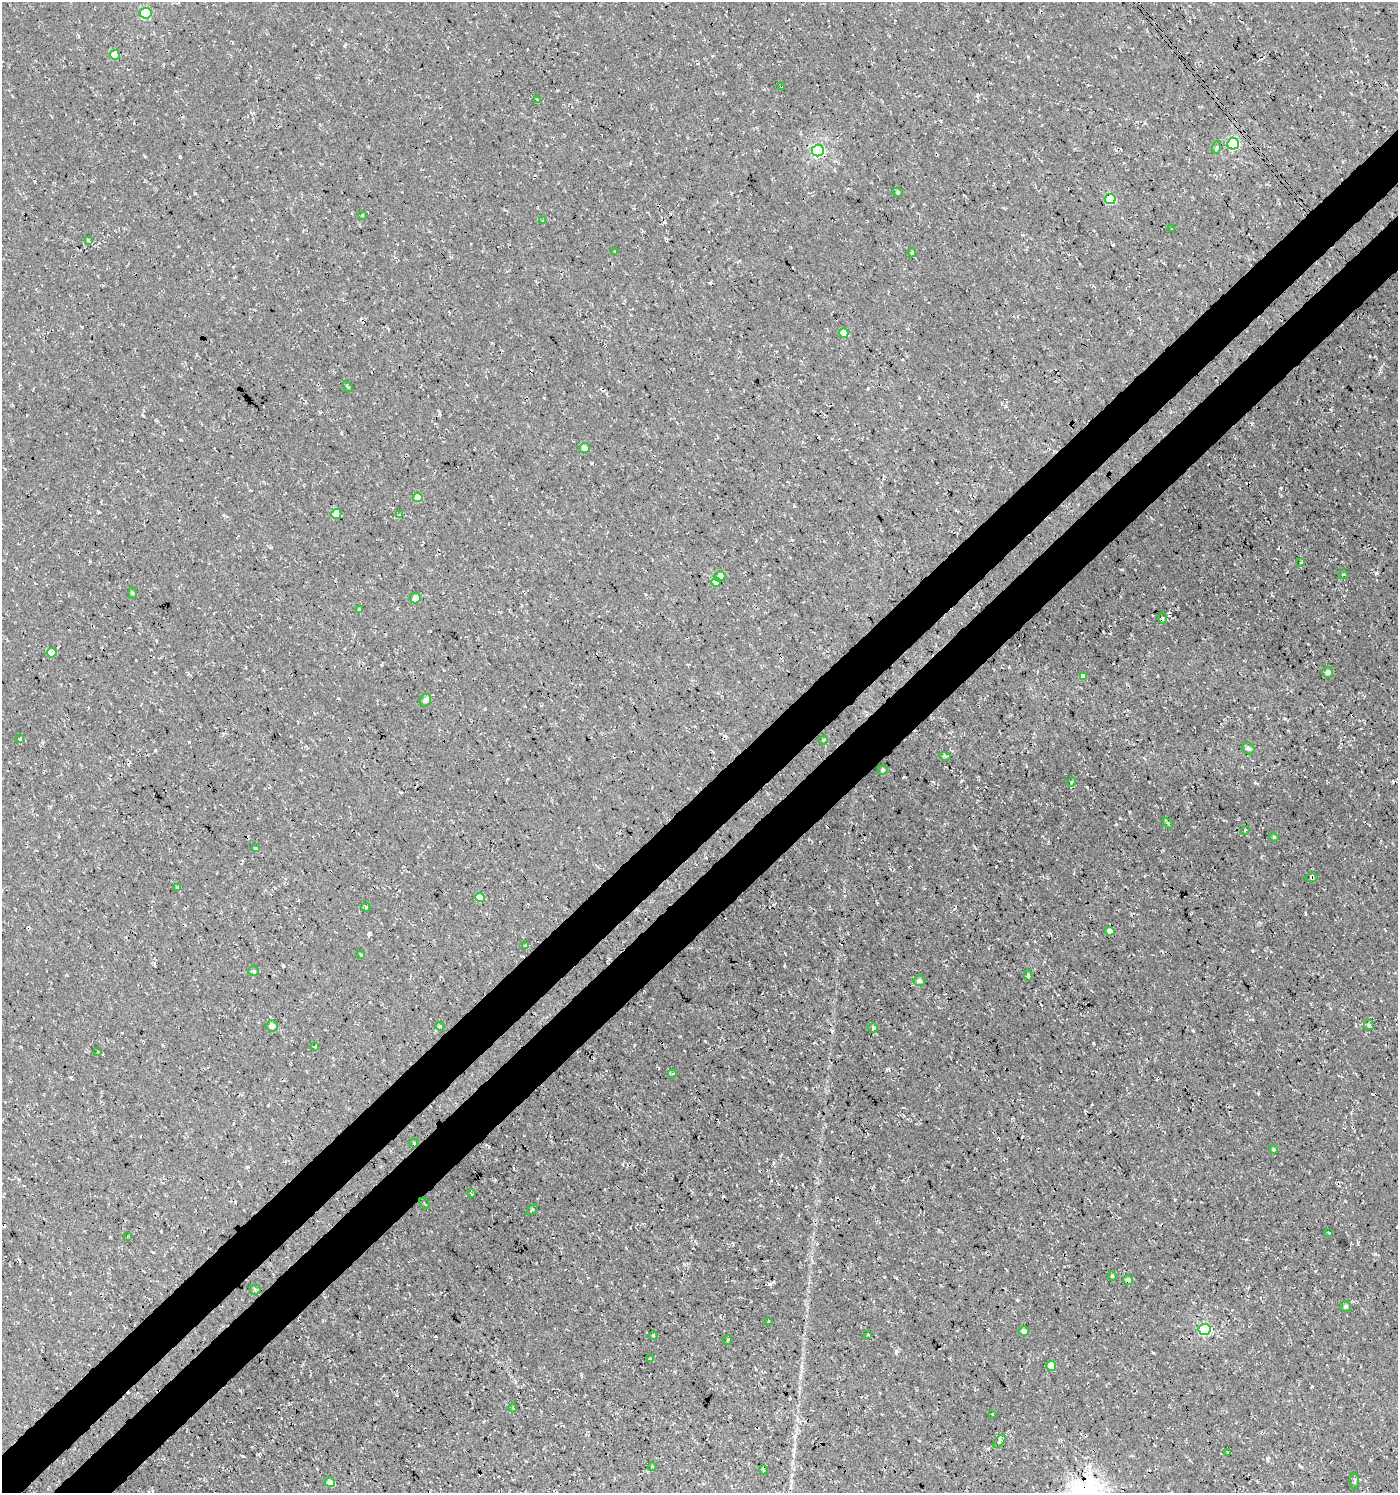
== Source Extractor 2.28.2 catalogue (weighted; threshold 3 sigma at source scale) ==
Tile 7 of 4 x 4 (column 3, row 2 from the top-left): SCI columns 2982-4377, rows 3036-4526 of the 6024 x 6064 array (HDU 1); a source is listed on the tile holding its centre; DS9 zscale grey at full resolution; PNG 1400 x 1495 px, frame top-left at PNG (2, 2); each listed source drawn as its Kron ellipse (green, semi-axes under 4 px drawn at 4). Shown black and unused: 7% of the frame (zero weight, under 3 of 4 exposures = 5% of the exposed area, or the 3 px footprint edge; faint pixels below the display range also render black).
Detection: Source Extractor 2.28.2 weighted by HDU 2 'WHT'; one run over the whole footprint, this tile lists its part. Background 5.99e-04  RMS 0.0029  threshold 0.0132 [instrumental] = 3 sigma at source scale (4.5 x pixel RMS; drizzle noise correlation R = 1.50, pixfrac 1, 0.0396/0.0396 arcsec/px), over >= 5 px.
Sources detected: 96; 9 cosmic-ray / hot-pixel residue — neither listed nor drawn; the other 87 listed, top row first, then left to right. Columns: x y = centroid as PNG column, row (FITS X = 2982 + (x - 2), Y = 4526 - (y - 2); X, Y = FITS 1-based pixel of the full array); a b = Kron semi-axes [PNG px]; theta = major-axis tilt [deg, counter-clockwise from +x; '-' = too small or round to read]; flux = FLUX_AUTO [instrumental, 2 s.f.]
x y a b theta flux
146 13 6 5 - 23
115 55 5 4 - 4.7
782 87 2 2 - 0.23
537 99 3 3 - 0.26
1233 144 6 5 - 33
1216 147 7 3 71 0.4
818 150 6 6 - 47
898 192 5 4 - 0.46
1110 199 5 5 - 12
362 215 3 2 - 0.21
543 221 4 3 - 0.3
1172 229 3 3 - 0.88
88 240 4 3 - 0.27
615 251 3 2 - 0.22
912 253 5 4 - 0.53
844 333 4 4 - 4.1
348 387 6 3 -55 0.35
585 448 5 5 - 1.8
418 497 5 4 - 4.5
336 514 5 4 - 5.1
400 515 4 3 - 0.28
1301 562 4 2 - 0.24
1343 574 5 3 - 0.31
720 576 5 5 - 3
716 582 5 4 - 2.8
132 593 5 3 - 0.31
415 598 5 5 - 2.3
360 609 4 4 - 0.72
1163 618 5 3 - 0.44
52 653 5 5 - 5.4
1328 672 5 5 - 1.4
1083 676 4 4 - 2.3
425 700 6 5 - 1
20 739 4 4 - 0.32
823 740 4 3 - 0.36
1248 748 6 5 - 0.87
945 756 6 3 -17 0.45
883 770 4 4 - 0.62
1072 782 5 3 - 0.31
1168 823 6 4 -45 0.41
1245 830 4 3 - 0.32
1274 837 5 4 - 0.3
255 848 4 2 - 0.3
1312 878 6 3 0 0.46
177 888 3 2 - 0.23
480 898 5 4 - 3.3
366 907 4 4 - 0.48
1110 931 5 4 - 1.5
525 946 4 4 - 0.27
361 955 4 3 - 0.31
253 971 5 5 - 0.51
1028 976 5 4 - 0.43
919 981 6 5 - 1.4
1369 1025 5 5 - 0.58
272 1026 5 5 - 1.6
440 1026 4 4 - 0.38
873 1028 4 4 - 0.4
314 1046 4 3 - 0.33
97 1051 3 2 - 0.26
672 1074 4 3 - 0.32
414 1143 4 4 - 0.41
1273 1149 4 4 - 0.45
471 1194 4 2 - 0.37
425 1203 6 2 -55 0.37
532 1210 6 3 38 0.31
1329 1233 4 3 - 0.27
128 1236 3 2 - 0.34
1112 1276 4 4 - 0.41
1128 1280 5 5 - 1.1
255 1290 5 5 - 0.45
1346 1307 5 5 - 0.62
768 1321 3 2 - 0.29
1205 1329 6 5 - 37
1024 1331 4 4 - 1.5
653 1335 4 3 - 0.27
868 1335 4 3 - 0.29
727 1340 5 3 - 0.29
650 1359 3 3 - 2.5
1051 1366 5 5 - 3.3
513 1408 4 3 - 0.24
992 1414 3 3 - 1.1
1000 1441 8 4 51 0.69
1227 1452 3 2 - 0.2
652 1467 4 3 - 0.27
764 1470 5 3 - 0.46
1355 1481 8 3 90 0.45
330 1482 5 5 - 2.3
Overlapping masked pixels (flux is a lower limit): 5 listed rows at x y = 818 150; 1110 199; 1312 878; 919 981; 1128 1280
Unlisted compact peaks at least as high as the median listed source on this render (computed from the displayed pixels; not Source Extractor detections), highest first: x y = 1093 1043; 896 1351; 1120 818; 1281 488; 1312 1386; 1113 245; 1267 1458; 1252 424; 189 742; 1017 1300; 1193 1030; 794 506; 1028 57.